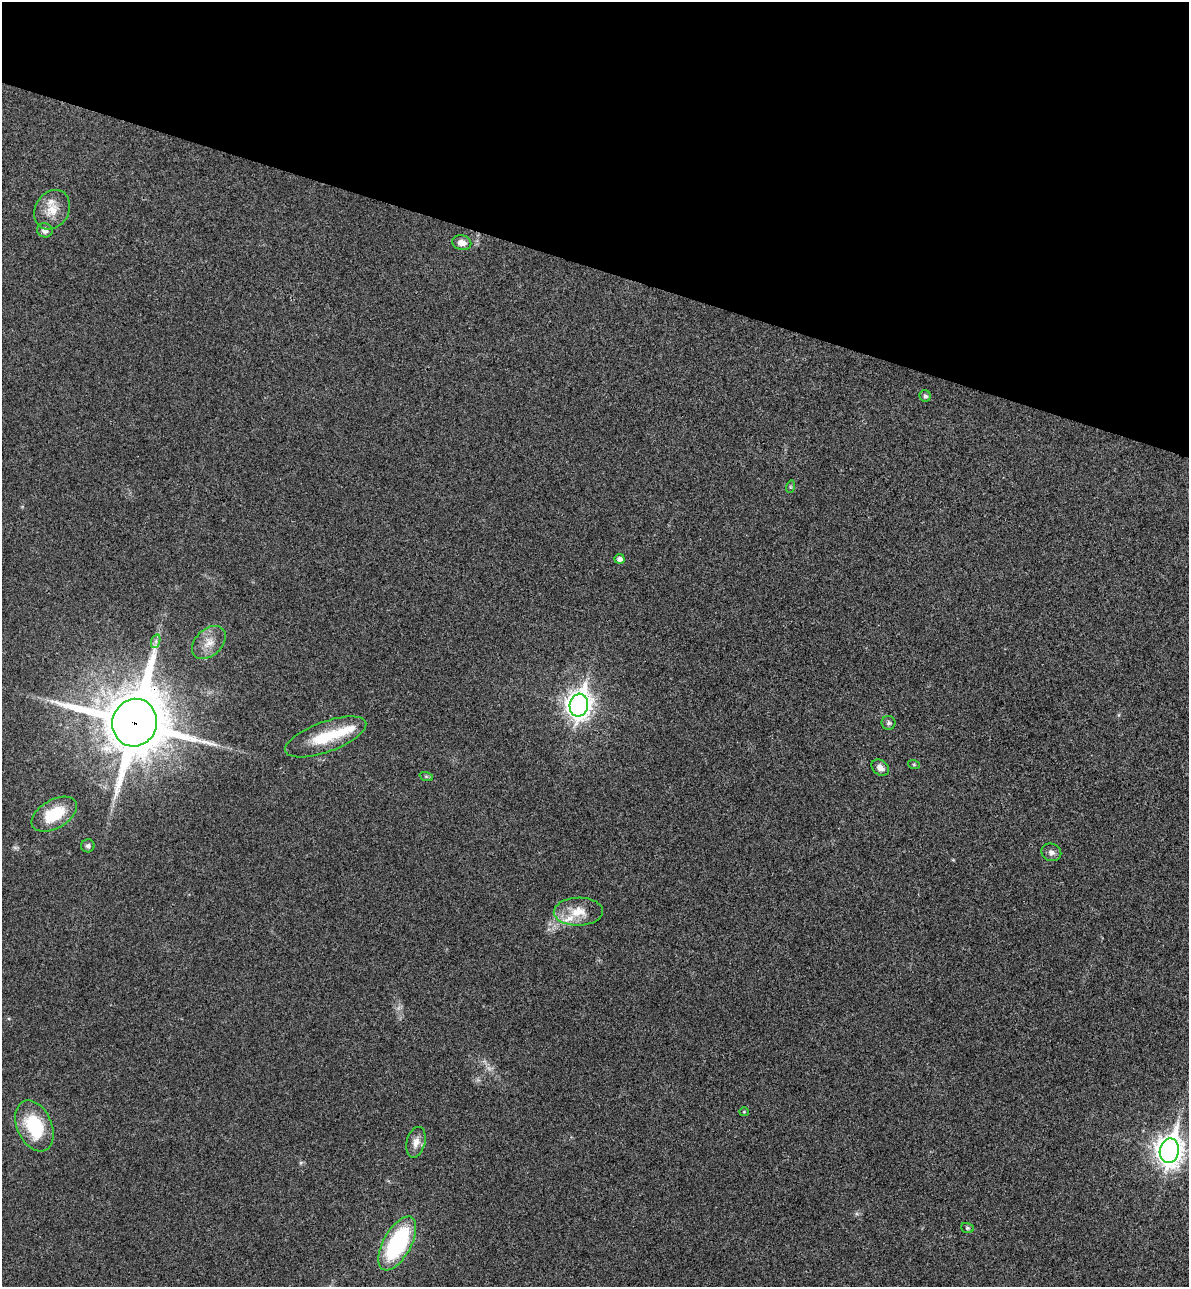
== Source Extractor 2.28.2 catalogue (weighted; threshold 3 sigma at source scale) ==
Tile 2 of 4 x 4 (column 2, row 1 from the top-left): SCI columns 1369-2555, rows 3876-5160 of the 5234 x 5179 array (HDU 1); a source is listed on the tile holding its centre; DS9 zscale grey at full resolution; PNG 1191 x 1289 px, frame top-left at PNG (2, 2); each listed source drawn as its Kron ellipse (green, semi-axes under 4 px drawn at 4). Shown black and unused: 21% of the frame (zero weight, under 3 of 4 exposures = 6% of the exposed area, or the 3 px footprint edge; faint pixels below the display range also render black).
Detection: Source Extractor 2.28.2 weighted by HDU 2 'WHT'; one run over the whole footprint, this tile lists its part. Background 0.0229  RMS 0.0045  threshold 0.0203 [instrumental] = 3 sigma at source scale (4.5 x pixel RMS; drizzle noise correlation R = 1.50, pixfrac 1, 0.05/0.05 arcsec/px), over >= 5 px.
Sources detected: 27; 2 inside a brighter listed object's ellipse — not listed separately; the other 25 listed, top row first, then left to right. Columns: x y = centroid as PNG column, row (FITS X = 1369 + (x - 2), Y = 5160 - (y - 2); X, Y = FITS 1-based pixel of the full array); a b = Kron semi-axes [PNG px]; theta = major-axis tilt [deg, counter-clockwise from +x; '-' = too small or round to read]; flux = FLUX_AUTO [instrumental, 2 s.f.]
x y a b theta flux
52 210 21 17 59 8.1
45 230 8 7 - 2.2
462 243 10 7 -13 3.5
925 396 6 5 - 1.3
790 487 6 4 72 0.56
619 559 5 5 - 2.2
156 641 7 4 72 1.2
209 642 20 13 44 6.3
579 705 11 9 77 410
135 723 24 22 72 3400
889 723 7 7 - 1.1
326 737 43 15 20 19
914 765 6 4 -19 0.54
880 768 9 7 -39 2.9
426 776 7 4 -19 0.64
54 814 25 14 30 18
88 846 6 6 - 1.3
1051 852 10 8 -23 2
578 912 24 14 2 9
744 1112 5 4 - 0.46
34 1126 27 17 -66 24
416 1142 15 9 76 4
1169 1151 12 9 80 480
967 1228 6 5 - 0.69
397 1243 30 14 61 52
Overlapping masked pixels (flux is a lower limit): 2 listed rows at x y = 135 723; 54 814